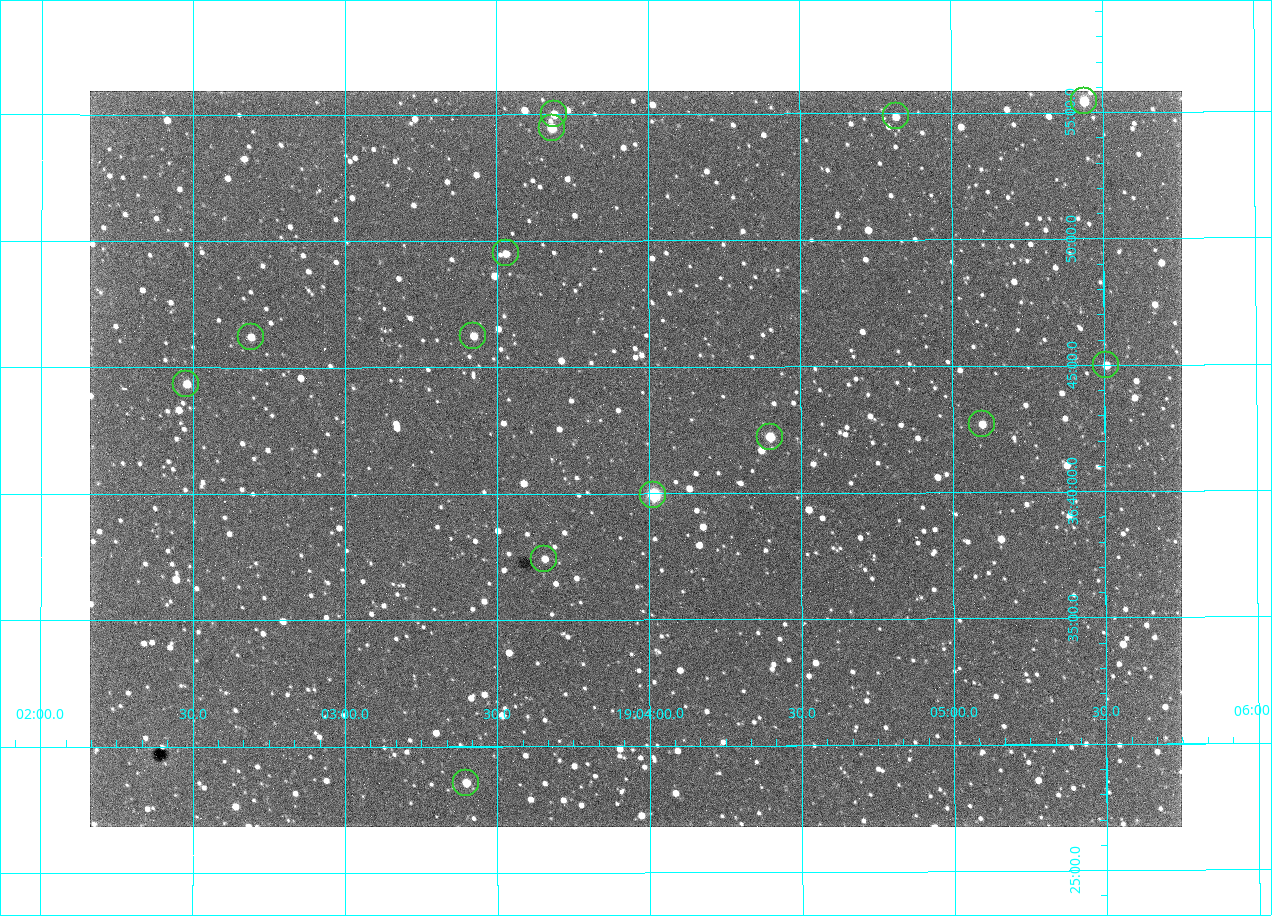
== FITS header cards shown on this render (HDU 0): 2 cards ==
NAXIS1  =                 1092 /fastest changing axis
NAXIS2  =                  736 /next to fastest changing axis

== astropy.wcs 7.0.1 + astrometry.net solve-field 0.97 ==
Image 1092 x 736 px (HDU 0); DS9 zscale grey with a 90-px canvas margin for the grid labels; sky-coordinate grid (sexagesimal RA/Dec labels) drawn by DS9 from the SOLVED WCS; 14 Tycho-2 reference stars matched to detected sources circled (green)
Header WCS: none
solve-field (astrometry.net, Tycho-2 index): SOLVED blind (the file carries no WCS)
Solved WCS: RA---TAN-SIP/DEC--TAN-SIP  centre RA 19:03:57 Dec +36:41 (285.99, +36.69 deg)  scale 2.37 arcsec/px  FOV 43.2' x 29.1'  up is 0 deg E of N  parity flipped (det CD > 0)
(file carries no celestial WCS; the grid is the blind solution)
Tycho-2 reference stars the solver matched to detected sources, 14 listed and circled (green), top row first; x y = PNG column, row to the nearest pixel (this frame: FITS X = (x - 90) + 1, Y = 736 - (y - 91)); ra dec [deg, ICRS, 3 dp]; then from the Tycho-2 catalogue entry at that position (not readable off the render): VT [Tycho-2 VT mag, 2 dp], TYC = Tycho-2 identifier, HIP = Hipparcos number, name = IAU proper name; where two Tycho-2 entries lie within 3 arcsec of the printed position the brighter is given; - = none
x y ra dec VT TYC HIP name
1084 101 286.360 +36.924 9.83 2652-14-1 - -
554 114 285.922 +36.917 10.48 2652-1249-1 - -
896 116 286.204 +36.915 10.94 2652-350-1 - -
552 128 285.920 +36.908 9.57 2652-218-1 - -
506 253 285.882 +36.825 10.95 2652-329-1 - -
473 336 285.856 +36.771 11.11 2652-1253-1 - -
251 337 285.672 +36.770 11.14 2651-2527-1 - -
1106 365 286.377 +36.750 10.72 2652-110-1 - -
186 384 285.620 +36.739 11.03 2651-1906-1 - -
982 424 286.274 +36.711 10.88 2652-1070-1 - -
770 437 286.100 +36.704 10.14 2652-1649-1 - -
653 495 286.004 +36.666 8.52 2652-1368-1 - -
544 559 285.914 +36.624 11.11 2652-845-1 - -
466 783 285.849 +36.476 10.21 2652-1424-1 - -